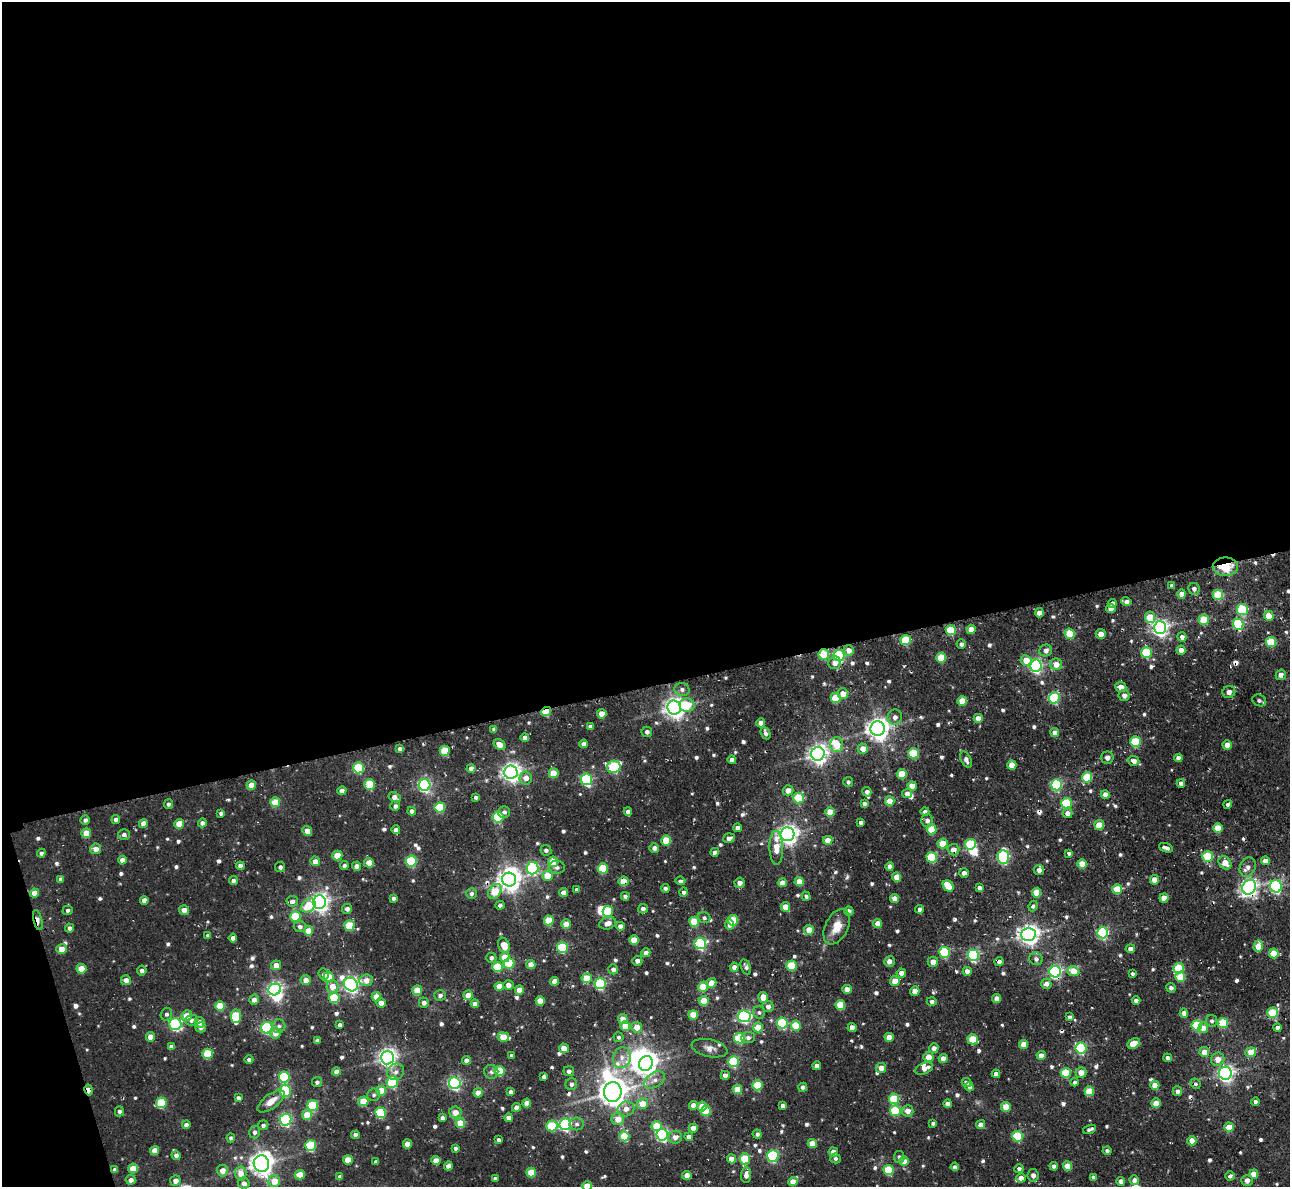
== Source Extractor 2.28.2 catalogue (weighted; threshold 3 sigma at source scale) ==
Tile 1 of 4 x 4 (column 1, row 1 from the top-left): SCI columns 41-1328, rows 3721-4905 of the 5237 x 5206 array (HDU 1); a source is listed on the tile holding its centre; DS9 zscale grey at full resolution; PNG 1292 x 1189 px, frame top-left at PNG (2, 2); each listed source drawn as its Kron ellipse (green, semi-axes under 4 px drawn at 4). Shown black and unused: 59% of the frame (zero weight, under 3 of 4 exposures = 5% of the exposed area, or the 3 px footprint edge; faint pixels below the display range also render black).
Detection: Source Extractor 2.28.2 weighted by HDU 2 'WHT'; one run over the whole footprint, this tile lists its part. Background 0.0332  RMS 0.0056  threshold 0.0251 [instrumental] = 3 sigma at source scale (4.5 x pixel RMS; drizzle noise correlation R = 1.50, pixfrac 1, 0.05/0.05 arcsec/px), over >= 5 px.
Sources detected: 672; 6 inside a brighter object's white glare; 8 cosmic-ray / hot-pixel residue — neither listed nor drawn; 5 inside a brighter listed object's ellipse — not listed separately; of the other 653, all 500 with FLUX_AUTO >= 1.37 (the completeness limit of this list) listed and drawn (153 fainter detections not listed), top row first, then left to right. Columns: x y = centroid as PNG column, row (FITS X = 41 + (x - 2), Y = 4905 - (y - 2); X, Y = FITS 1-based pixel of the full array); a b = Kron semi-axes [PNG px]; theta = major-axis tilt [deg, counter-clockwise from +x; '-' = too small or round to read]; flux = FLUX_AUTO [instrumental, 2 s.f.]
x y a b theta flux
1225 567 12 9 0 21
1172 586 4 4 - 1.7
1194 589 6 5 - 2
1182 594 4 4 - 5.2
1218 595 5 5 - 19
1126 602 5 4 - 2.7
1112 603 4 4 - 3.3
1111 608 5 4 - 6.6
1242 610 5 5 - 42
1039 613 4 4 - 5.6
1269 616 5 4 - 11
1150 617 5 5 - 14
1204 620 5 5 - 20
1238 624 5 5 - 55
1160 628 6 6 - 200
951 630 5 5 - 25
971 630 4 4 - 7.8
1070 634 5 5 - 22
1101 634 5 4 - 5.4
1182 637 5 4 - 2.7
906 640 5 5 - 24
1271 642 5 5 - 24
961 644 4 4 - 2.1
849 650 5 5 - 4.6
1181 650 4 4 - 5.6
1046 651 6 5 - 2.4
1146 652 5 5 - 38
824 654 5 5 - 25
839 656 5 5 - 59
941 658 5 5 - 17
1026 660 5 5 - 8.3
835 663 6 6 - 4.4
1056 664 6 6 - 5.7
1036 666 6 6 - 130
1281 675 5 5 - 2.9
1121 687 5 5 - 5.1
682 689 7 6 - 2.1
1229 692 6 6 - 2.7
843 693 5 5 - 5.5
1124 695 5 5 - 3
836 698 5 5 - 19
1054 698 5 5 - 55
1259 700 7 5 -24 1.6
962 701 5 4 - 14
687 705 7 7 - 13
674 708 7 6 - 390
546 711 5 4 - 36
602 714 5 4 - 9.3
895 717 8 7 - 2.9
978 718 4 4 - 6.6
761 723 4 4 - 4.4
590 727 4 4 - 2.2
878 728 7 7 - 460
494 729 4 4 - 2.2
647 732 5 5 - 1.9
1055 732 4 4 - 5.3
766 733 6 4 -66 1.9
525 737 4 4 - 2.7
1136 742 5 5 - 36
499 744 6 5 - 5
584 744 4 4 - 3.5
837 745 7 6 - 12
1227 745 4 4 - 6.5
400 749 4 4 - 1.8
863 749 5 5 - 5.9
445 751 5 5 - 17
913 753 5 5 - 25
818 754 7 7 - 330
1107 758 6 6 - 2.8
1178 758 4 4 - 2.6
732 760 4 4 - 2.8
966 760 9 5 -65 2.3
1134 761 5 5 - 3.6
1012 765 5 4 - 7.4
614 767 7 6 - 47
359 768 5 5 - 41
471 768 4 4 - 3.8
511 772 6 6 - 310
554 773 5 5 - 12
902 774 5 5 - 17
1087 777 5 5 - 23
526 778 6 6 - 4.3
586 779 6 5 - 81
848 782 5 4 - 1.4
1181 783 4 4 - 2.9
370 784 5 5 - 23
251 785 5 4 - 8.9
424 785 6 6 - 110
1056 785 5 5 - 65
912 786 5 4 - 8
788 790 5 5 - 5.2
342 791 4 4 - 4.1
867 792 5 4 - 2.5
907 794 5 4 - 4.4
1105 794 4 4 - 5.4
395 797 6 4 -32 3.6
476 797 4 3 - 1.4
798 798 5 5 - 29
890 801 5 5 - 14
275 802 5 5 - 16
1066 803 5 5 - 37
168 804 5 4 - 1.4
864 804 4 4 - 1.8
1228 804 4 3 - 1.4
395 806 5 5 - 2
440 807 5 5 - 30
412 811 4 4 - 2.2
628 811 4 4 - 2.8
925 811 4 4 - 1.5
504 812 6 6 - 1.9
830 812 5 4 - 10
221 813 4 4 - 1.6
1067 813 5 5 - 3.7
498 817 5 5 - 40
116 819 4 4 - 2.1
85 820 4 4 - 1.6
927 821 6 6 - 2.9
861 822 4 4 - 1.6
143 823 4 4 - 4.9
202 823 4 4 - 2
179 824 5 5 - 11
1099 825 5 5 - 14
737 828 4 4 - 2.5
1218 828 5 4 - 13
932 829 5 5 - 18
396 830 4 4 - 2.2
307 831 5 4 - 6
86 833 5 4 - 9.9
124 834 6 5 - 1.8
787 834 7 7 - 340
729 838 6 5 - 2.7
666 840 5 5 - 21
828 840 5 4 - 7.2
943 844 5 5 - 10
970 844 5 5 - 34
654 848 5 4 - 2.8
776 848 17 7 -89 8.5
1166 848 7 4 -20 2.8
96 849 5 5 - 4.4
546 850 5 5 - 1.8
953 850 6 6 - 4.7
715 852 4 4 - 2.6
41 853 4 4 - 1.4
1069 853 4 3 - 1.5
337 856 5 5 - 15
932 857 5 5 - 33
1003 857 7 5 -90 87
1208 857 5 5 - 29
122 860 4 4 - 3.6
315 861 5 5 - 4.5
411 861 5 5 - 52
1265 861 4 4 - 5.1
553 862 5 5 - 15
369 863 5 4 - 9
1225 863 7 5 -49 6.5
1082 864 5 5 - 13
344 865 4 4 - 1.5
240 866 4 4 - 3.3
357 866 4 4 - 3.2
890 866 4 4 - 2.3
280 867 5 5 - 1.7
557 867 8 6 -3 1.9
1248 867 10 7 68 3.5
533 868 6 6 - 68
603 868 5 5 - 27
1039 870 5 5 - 2.8
964 873 5 4 - 2.4
547 876 5 5 - 11
896 877 4 4 - 6.8
61 879 4 4 - 1.8
233 880 4 4 - 2
509 880 7 7 - 440
1155 880 5 4 - 7.7
624 881 5 5 - 15
681 881 5 4 - 1.6
799 882 4 4 - 8.5
739 883 5 5 - 3.3
782 883 4 4 - 5.7
948 886 6 5 - 16
1276 886 6 6 - 90
1249 887 7 6 - 240
665 888 4 4 - 1.5
980 888 4 4 - 2.9
1117 889 5 5 - 19
577 890 4 4 - 1.8
495 891 8 6 54 19
563 892 4 4 - 4.7
683 892 5 4 - 1.6
34 893 4 4 - 6.8
1037 893 5 5 - 14
471 894 5 5 - 1.7
625 896 4 4 - 1.5
806 896 5 4 - 1.5
393 898 4 4 - 1.6
1164 898 4 4 - 8.3
895 899 4 4 - 6.2
144 900 4 4 - 4
292 901 6 5 - 2.3
319 902 7 6 - 270
308 905 8 6 44 14
500 905 4 4 - 1.8
1033 906 5 4 - 1.4
785 907 5 4 - 8
347 909 5 5 - 2.4
643 909 5 4 - 1.9
920 909 4 4 - 2.2
68 910 5 4 - 1.4
184 910 5 4 - 4.8
608 911 5 5 - 29
849 911 4 4 - 2
295 916 5 5 - 29
704 918 6 5 - 1.5
38 920 10 4 -77 4.7
549 920 5 5 - 17
733 920 5 5 - 22
694 922 5 5 - 19
608 923 8 6 17 4.3
878 923 4 4 - 6.3
566 924 5 4 - 8.3
729 924 5 4 - 2.6
349 925 5 5 - 21
300 926 6 5 - 2.2
620 926 4 4 - 4.6
837 927 19 11 63 9.3
69 928 4 4 - 1.9
809 930 5 5 - 7.8
308 931 4 4 - 9.8
1103 933 5 5 - 77
1028 934 7 7 - 350
208 935 4 4 - 1.9
233 938 4 4 - 3.4
634 940 5 4 - 13
700 943 6 5 - 71
504 945 8 5 -68 8.6
1258 946 6 4 73 9.1
562 948 5 5 - 43
62 949 5 5 - 7.1
1130 949 4 4 - 2.9
944 952 5 5 - 47
646 953 4 4 - 4.9
1274 953 5 5 - 13
973 955 6 5 - 77
505 957 5 5 - 10
491 958 5 5 - 1.8
1036 959 7 6 - 2.1
637 961 5 5 - 2.5
889 961 5 5 - 3.2
933 962 5 5 - 4.7
999 962 4 4 - 2.8
509 963 5 5 - 30
531 964 4 4 - 6.4
276 965 5 5 - 5.2
791 966 5 5 - 25
497 967 5 5 - 22
734 967 4 4 - 2.7
746 967 8 4 -71 1.6
1179 968 5 5 - 25
81 969 5 5 - 11
613 969 5 5 - 2.5
142 971 5 4 - 2.1
967 971 4 4 - 3.8
1073 971 6 5 - 9.4
1055 972 6 5 - 110
901 973 4 4 - 3.8
323 974 6 4 -68 1.7
1132 974 4 3 - 1.5
329 977 5 5 - 16
1180 977 5 5 - 20
587 978 5 5 - 12
126 980 5 5 - 4
306 980 5 5 - 4.8
366 980 7 5 6 5.6
555 981 4 4 - 6.6
895 981 5 4 - 7.4
711 983 5 4 - 7.5
351 984 7 6 - 190
600 984 5 5 - 64
1046 984 5 5 - 3.5
508 985 5 5 - 3.2
332 986 6 6 - 6.6
499 986 4 4 - 6.4
703 987 5 5 - 17
1171 988 5 4 - 1.8
275 989 6 6 - 170
847 989 4 4 - 6.1
417 990 5 5 - 14
519 990 4 4 - 7.3
915 991 5 4 - 5.7
440 995 6 5 - 1.5
468 995 5 4 - 6.8
376 997 5 4 - 8.3
763 997 5 4 - 12
334 998 5 5 - 33
997 998 4 4 - 5.2
254 1000 5 5 - 3.5
1136 1000 4 4 - 4.3
540 1001 4 4 - 10
704 1001 5 5 - 14
932 1002 5 4 - 1.6
381 1003 5 4 - 3.9
424 1003 5 5 - 2.7
475 1004 4 4 - 4.5
840 1005 5 5 - 20
220 1006 5 5 - 17
768 1006 6 5 - 3.1
759 1012 6 6 - 1.5
1184 1013 4 4 - 3.6
1273 1013 5 5 - 26
166 1014 6 5 - 1.6
693 1015 5 4 - 14
187 1016 5 5 - 9.2
236 1016 7 5 85 27
744 1016 6 6 - 100
1069 1017 4 4 - 1.9
623 1019 5 4 - 6.9
192 1020 6 5 - 2.3
1212 1021 6 5 - 1.6
200 1022 5 5 - 3.7
782 1023 5 5 - 44
1223 1023 5 5 - 28
175 1024 6 6 - 79
340 1025 4 4 - 1.8
1197 1025 5 5 - 32
279 1026 7 6 - 1.7
625 1026 5 5 - 9.7
796 1026 5 5 - 18
201 1027 5 5 - 2.5
637 1027 5 5 - 7.3
758 1027 5 5 - 12
852 1027 4 4 - 5.8
267 1028 6 5 - 78
1203 1028 5 5 - 4.9
1277 1028 4 4 - 2.4
275 1033 5 5 - 5.2
150 1037 5 4 - 6
503 1037 6 4 -8 12
618 1037 5 5 - 1.4
889 1037 4 4 - 8.2
739 1038 5 5 - 35
748 1038 7 5 4 2
973 1039 5 5 - 18
317 1041 4 4 - 2.1
1134 1043 7 4 31 10
1024 1044 4 4 - 9.2
171 1047 4 4 - 2.3
564 1048 5 4 - 6.7
709 1048 18 8 -12 4
934 1048 5 5 - 3.6
1081 1048 5 5 - 68
1204 1052 5 5 - 7.2
1251 1052 5 4 - 11
208 1054 5 5 - 23
512 1055 4 3 - 1.7
1041 1055 4 4 - 5.8
928 1057 5 5 - 8.5
387 1058 6 6 - 280
622 1058 10 9 - 4.4
943 1058 4 4 - 5.3
1168 1058 4 4 - 2.4
1218 1059 7 6 - 5.2
249 1060 4 4 - 1.4
466 1060 4 4 - 3.3
733 1062 5 5 - 47
646 1063 8 6 65 380
817 1066 4 4 - 2.1
881 1068 5 5 - 5
924 1068 9 5 22 4.2
500 1071 5 5 - 21
569 1071 5 5 - 2.2
336 1072 4 4 - 3.8
395 1072 9 7 42 2.9
491 1072 7 7 - 1.7
1081 1072 5 5 - 5.2
1066 1073 5 5 - 24
1225 1073 6 6 - 180
996 1074 4 4 - 3.6
725 1075 4 4 - 2.8
284 1077 5 5 - 48
544 1077 4 4 - 2
654 1080 11 7 34 3.3
317 1082 5 5 - 1.5
392 1082 5 5 - 47
1075 1082 4 4 - 1.5
455 1083 6 6 - 120
967 1083 5 4 - 2.2
571 1084 6 5 - 1.9
1195 1084 5 4 - 1.4
757 1085 5 5 - 27
1155 1085 4 4 - 8.4
803 1087 4 4 - 2.8
969 1087 4 4 - 1.9
737 1089 5 4 - 11
89 1090 5 4 - 7.3
285 1091 6 5 - 45
381 1091 5 5 - 13
1089 1091 5 5 - 18
1177 1091 5 5 - 3.3
511 1092 4 4 - 2.5
613 1092 10 8 -90 820
478 1093 4 4 - 6.6
374 1095 6 6 - 1.4
238 1098 4 3 - 1.7
894 1099 5 5 - 27
271 1101 16 7 37 5.7
363 1101 5 5 - 17
1255 1101 4 4 - 1.7
161 1103 5 5 - 27
527 1103 4 4 - 5
1156 1103 5 4 - 11
643 1104 5 5 - 9.8
948 1104 4 4 - 4.3
313 1105 5 5 - 33
693 1105 4 4 - 3.7
702 1106 5 4 - 10
783 1106 4 4 - 2.1
516 1107 4 4 - 4.3
1006 1107 5 5 - 14
626 1109 8 7 - 4
119 1111 5 4 - 1.7
706 1111 5 5 - 19
895 1111 5 5 - 33
908 1111 6 5 - 4.7
455 1112 6 6 - 5.3
381 1113 5 5 - 38
307 1115 5 5 - 13
442 1118 4 4 - 1.9
509 1118 4 4 - 3.6
618 1119 6 6 - 6.2
286 1120 6 5 - 93
460 1123 5 5 - 13
933 1123 4 3 - 1.7
565 1124 6 5 - 92
577 1124 7 6 - 1.8
981 1124 4 4 - 3.7
186 1125 4 4 - 2.9
263 1125 5 5 - 1.6
552 1126 5 5 - 26
656 1126 5 5 - 14
1229 1127 5 4 - 13
693 1128 4 4 - 5.7
1090 1129 6 3 21 1.7
254 1132 6 5 - 1.8
757 1134 4 4 - 2
355 1135 4 4 - 2.8
662 1135 6 6 - 110
624 1136 5 5 - 16
1018 1136 5 5 - 28
675 1137 7 6 - 3.6
689 1137 4 4 - 3.4
231 1138 4 4 - 1.4
499 1140 4 3 - 1.6
1192 1141 4 4 - 9.5
812 1143 4 4 - 10
407 1144 4 4 - 5.4
311 1145 5 5 - 43
455 1148 4 4 - 1.4
155 1151 4 4 - 8
1107 1151 4 4 - 1.6
833 1152 5 4 - 4.1
176 1155 4 4 - 2.4
773 1156 6 6 - 59
899 1157 6 5 - 1.5
835 1158 5 5 - 1.6
731 1159 4 4 - 6.2
745 1159 5 5 - 24
348 1160 5 4 - 12
436 1161 4 4 - 8.7
904 1161 5 4 - 7.1
376 1162 4 3 - 1.6
261 1164 8 7 - 500
448 1166 4 4 - 4.1
1054 1166 4 4 - 3.2
1068 1166 4 4 - 12
955 1167 4 4 - 2.2
133 1168 5 4 - 11
1019 1169 4 4 - 1.7
115 1170 4 4 - 2.4
222 1170 6 5 - 4.9
888 1170 5 5 - 28
531 1172 5 4 - 13
241 1173 7 5 -85 6.5
1254 1174 4 4 - 7.9
300 1175 5 4 - 9.8
687 1175 4 4 - 4.3
746 1175 7 5 87 3.3
1033 1175 6 5 - 2.4
1230 1176 4 4 - 1.8
340 1177 4 4 - 2.8
1093 1177 4 4 - 2.1
1021 1178 5 4 - 4.5
495 1179 4 4 - 1.7
131 1180 5 4 - 3.3
1134 1180 5 5 - 3.6
1247 1180 6 5 - 3.2
175 1181 5 5 - 3.7
274 1181 6 6 - 8.9
1121 1181 4 4 - 3.7
793 1182 5 4 - 7.5
244 1183 6 5 - 3
587 1186 4 4 - 11
Overlapping masked pixels (flux is a lower limit): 9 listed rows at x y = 1225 567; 824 654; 546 711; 953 850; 624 881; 1249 887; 38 920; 89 1090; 115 1170
Isophote crosses this tile's border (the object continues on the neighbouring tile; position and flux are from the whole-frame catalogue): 2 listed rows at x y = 793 1182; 587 1186